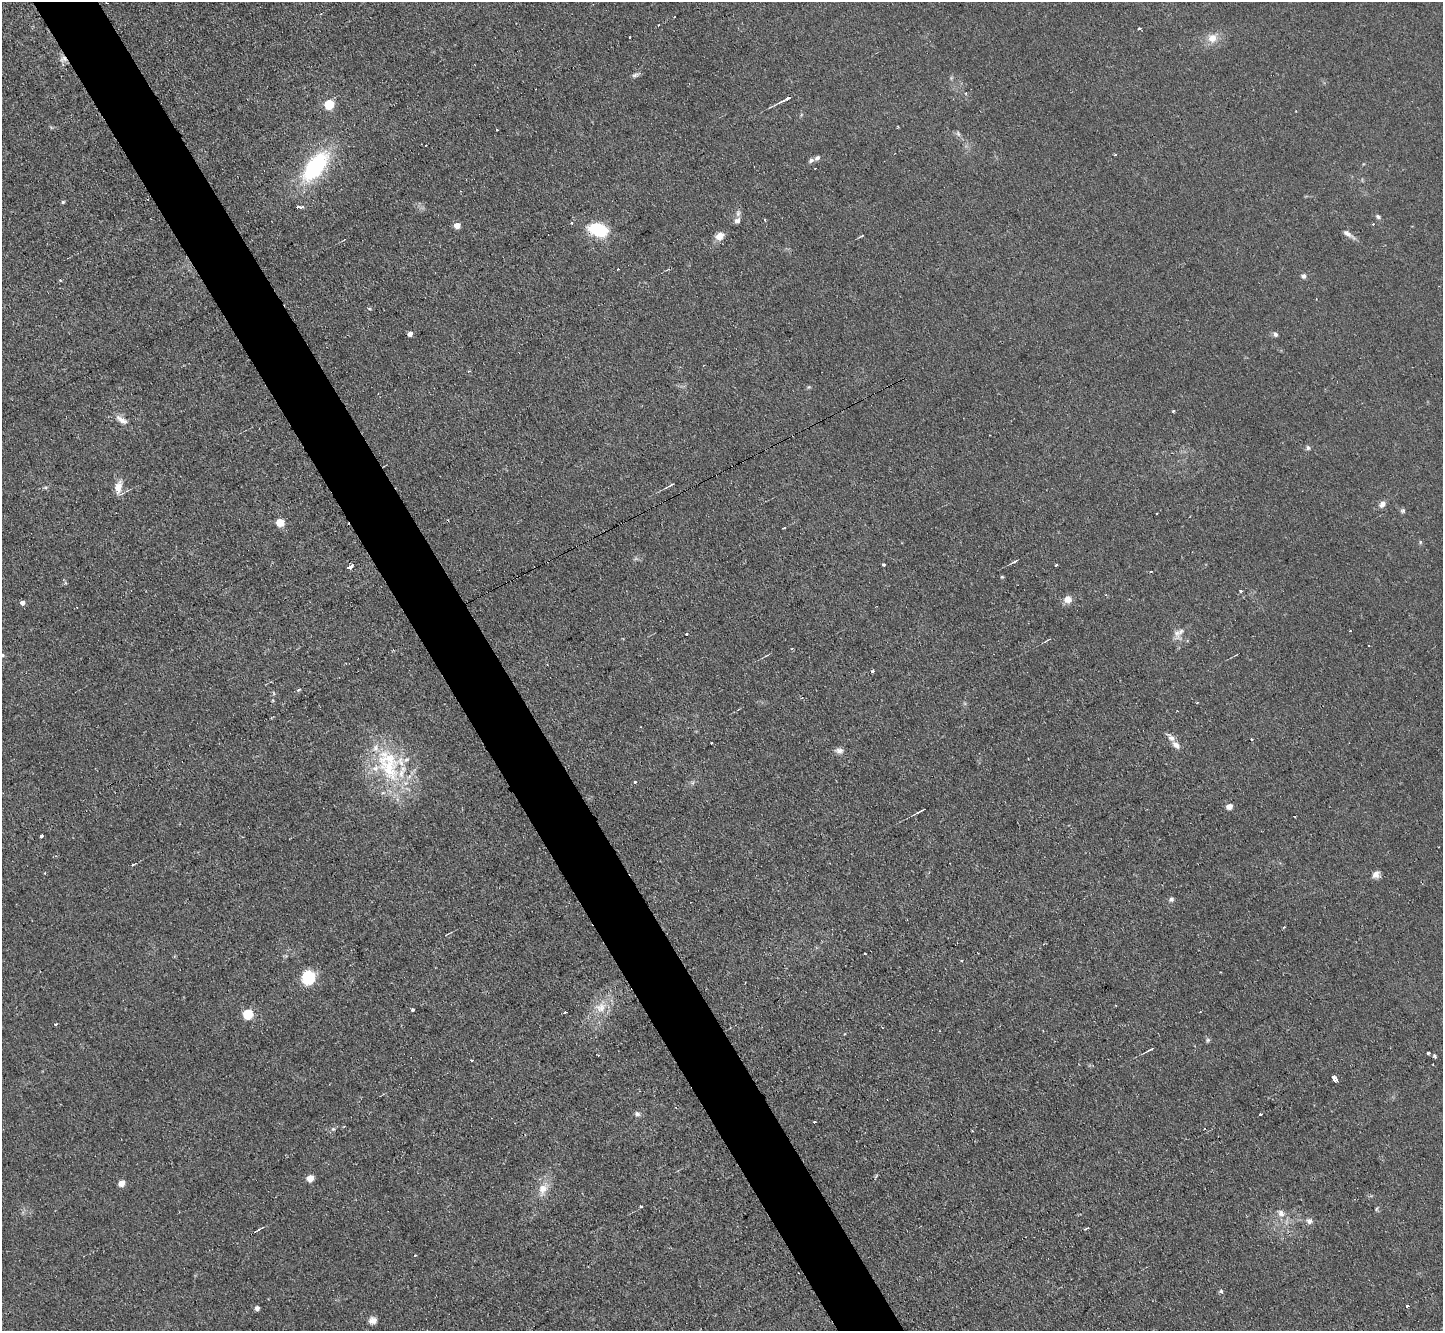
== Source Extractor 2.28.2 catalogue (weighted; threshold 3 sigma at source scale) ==
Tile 11 of 4 x 4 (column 3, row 3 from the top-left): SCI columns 2885-4325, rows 1479-2807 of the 5767 x 5753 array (HDU 1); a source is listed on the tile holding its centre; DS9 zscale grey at full resolution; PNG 1445 x 1333 px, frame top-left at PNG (2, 2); no overlay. Shown black and unused: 5% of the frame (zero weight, under 2 of 3 exposures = <1% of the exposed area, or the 3 px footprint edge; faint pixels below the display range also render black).
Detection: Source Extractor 2.28.2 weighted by HDU 2 'WHT'; one run over the whole footprint, this tile lists its part. Background 0.0803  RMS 0.0071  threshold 0.032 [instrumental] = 3 sigma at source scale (4.5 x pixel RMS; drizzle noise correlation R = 1.50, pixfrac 1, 0.05/0.05 arcsec/px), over >= 5 px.
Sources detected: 123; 2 too faint to see at this stretch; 15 cosmic-ray / hot-pixel residue — not listed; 6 inside a brighter listed object's ellipse — not listed separately; the other 100 listed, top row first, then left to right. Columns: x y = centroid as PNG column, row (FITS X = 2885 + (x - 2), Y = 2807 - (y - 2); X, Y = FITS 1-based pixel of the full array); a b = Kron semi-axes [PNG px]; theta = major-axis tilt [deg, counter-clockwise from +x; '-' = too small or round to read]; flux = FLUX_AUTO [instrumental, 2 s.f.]
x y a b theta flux
659 25 3 2 - 1.2
1140 28 3 3 - 2.4
630 37 3 2 - 1.1
1212 38 11 10 - 8.2
63 59 10 9 - 3.9
636 75 12 5 18 1.9
788 98 7 3 28 2.5
781 101 10 3 29 1.6
329 104 5 5 - 47
958 134 9 5 -64 1.9
1115 155 3 3 - 1.8
817 158 6 5 - 2.3
811 160 8 5 33 1.8
316 166 36 17 51 76
815 168 2 2 - 0.55
63 202 5 4 - 1.1
298 207 3 3 - 2
301 207 4 3 - 1.9
1378 217 7 5 -38 1.6
765 220 3 3 - 1.9
737 221 8 7 - 2.6
571 223 3 3 - 1.3
1373 224 3 3 - 0.78
457 225 4 4 - 11
598 230 20 13 -15 33
1347 233 12 6 -31 3.6
719 236 9 7 29 8
862 236 8 2 24 1
1304 276 7 6 - 2.1
369 309 6 3 -3 0.83
410 334 4 4 - 5.1
1275 334 7 5 -57 1.8
809 387 5 5 - 0.92
1173 411 4 3 - 0.68
121 420 18 7 -34 5.5
1308 448 7 6 - 1.5
671 485 9 3 30 1.2
118 487 18 9 76 7.8
45 488 6 4 18 1.1
1382 504 8 6 51 3.7
1403 511 6 6 - 1.4
1156 514 3 2 - 0.8
280 522 5 5 - 25
784 528 3 2 - 1.1
1420 542 6 4 -90 0.92
1015 561 8 3 27 1.5
883 565 3 3 - 1.6
1056 565 3 3 - 4.1
350 567 6 3 46 6
1002 577 5 4 - 0.86
1240 591 3 3 - 2
1068 599 8 7 - 7.2
22 603 4 4 - 4.4
1177 633 18 9 88 5.8
686 634 2 2 - 0.7
1369 646 2 2 - 0.77
2 655 6 4 19 1.6
872 671 3 3 - 1.8
802 698 3 3 - 0.9
1197 703 3 2 - 1
1171 737 14 6 -43 4.1
839 751 11 7 1 3.4
389 768 48 25 -58 62
635 782 3 3 - 2.6
1229 807 5 4 - 8.9
918 812 12 2 30 1.6
41 836 4 3 - 6
133 864 5 2 - 0.85
1376 874 9 8 - 4
1171 899 6 6 - 2
1284 927 3 2 - 1.2
865 954 3 2 - 1.1
308 977 8 7 - 56
1115 1005 3 2 - 0.61
600 1008 16 15 - 12
412 1010 3 3 - 1.2
248 1014 5 5 - 56
55 1024 3 3 - 0.82
1208 1040 7 5 23 1.4
1149 1050 13 2 28 1.5
1428 1053 3 3 - 2.6
1435 1056 3 3 - 1.8
1334 1078 5 4 - 11
637 1114 7 6 - 2.2
1260 1115 3 3 - 3
815 1122 3 2 - 1.6
333 1129 6 5 - 1.4
310 1178 5 4 - 16
121 1183 5 4 - 12
543 1189 20 12 72 10
641 1206 4 3 - 0.84
1376 1209 6 4 88 0.99
1281 1213 12 9 -47 5.5
1309 1220 10 7 -9 3
1086 1229 4 3 - 1.3
415 1255 3 3 - 0.66
1221 1291 5 5 - 1.3
1407 1306 3 3 - 6
257 1308 5 5 - 2.6
372 1320 9 8 - 4
Overlapping masked pixels (flux is a lower limit): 1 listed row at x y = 63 59
Isophote crosses this tile's border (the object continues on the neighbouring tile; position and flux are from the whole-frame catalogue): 1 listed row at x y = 2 655